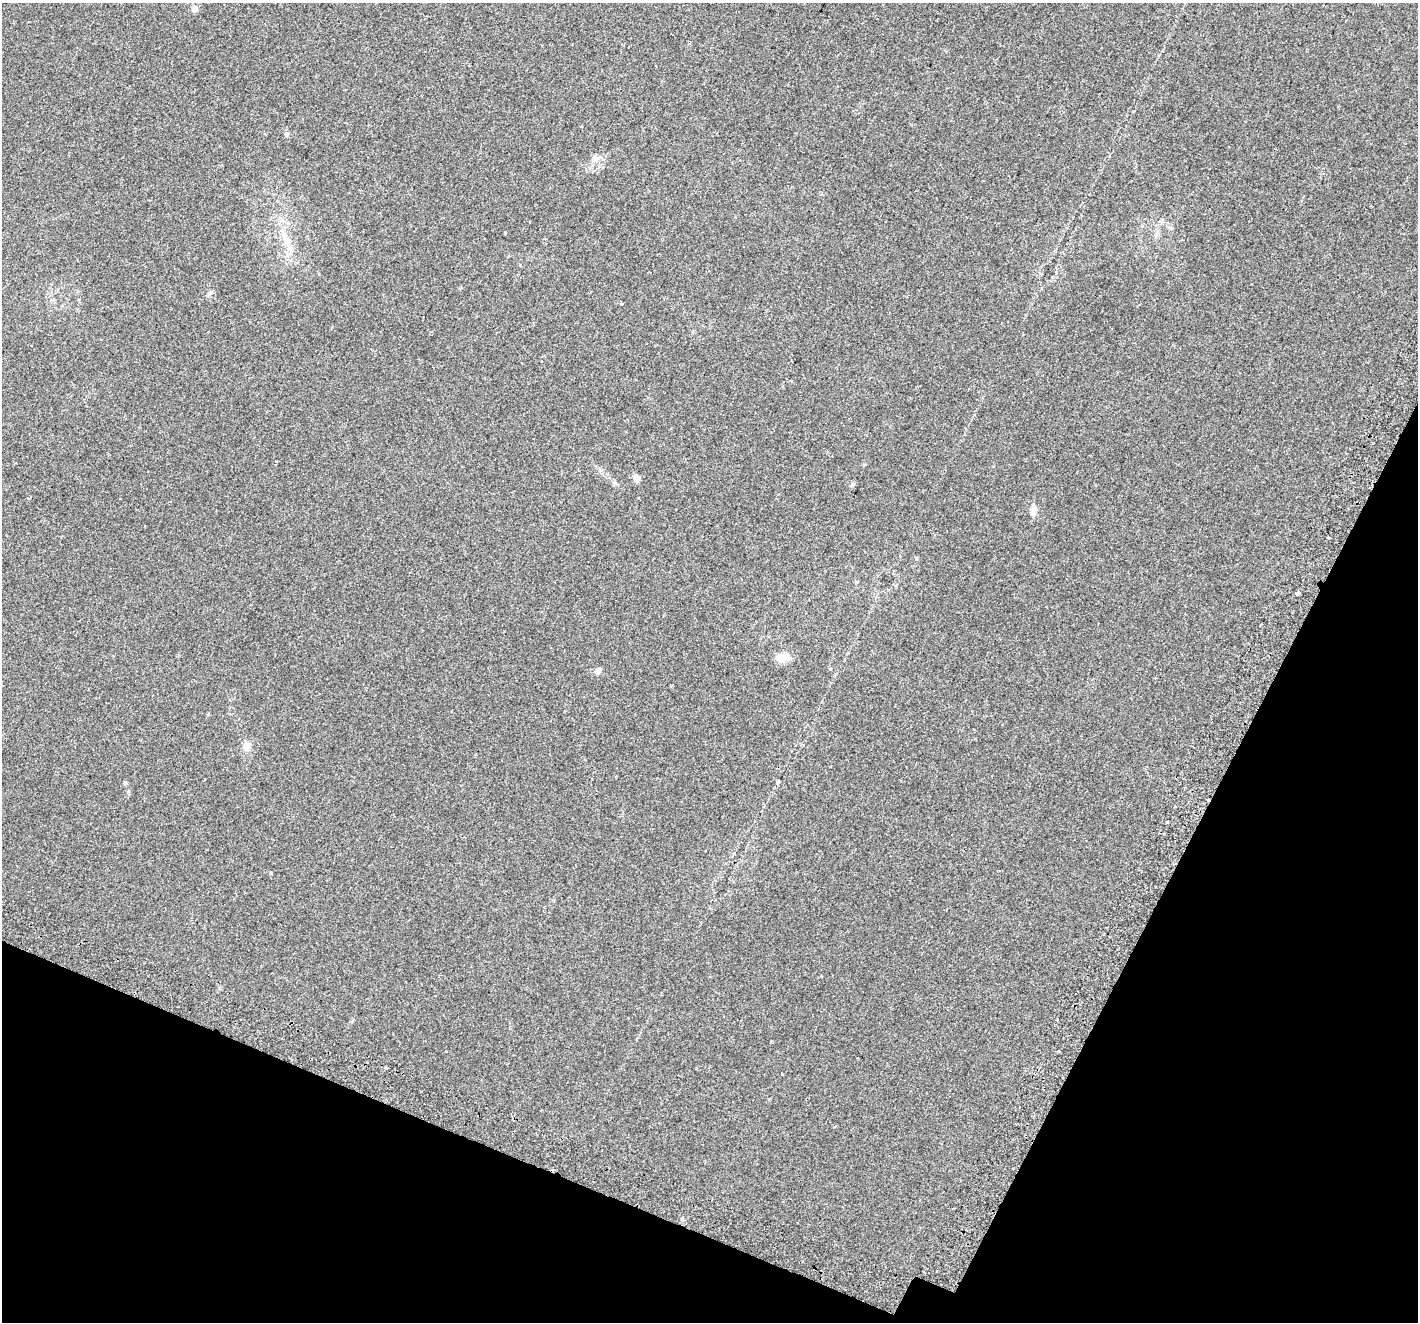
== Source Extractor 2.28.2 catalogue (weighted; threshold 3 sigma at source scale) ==
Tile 15 of 4 x 4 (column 3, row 4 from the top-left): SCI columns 2899-4314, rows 345-1664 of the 5787 x 5904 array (HDU 1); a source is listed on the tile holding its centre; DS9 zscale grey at full resolution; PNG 1420 x 1324 px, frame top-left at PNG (2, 3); no overlay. Shown black and unused: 21% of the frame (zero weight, under 2 of 3 exposures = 4% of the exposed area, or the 3 px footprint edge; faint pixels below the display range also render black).
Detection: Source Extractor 2.28.2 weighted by HDU 2 'WHT'; one run over the whole footprint, this tile lists its part. Background 0.0509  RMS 0.006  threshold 0.0271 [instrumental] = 3 sigma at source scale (4.5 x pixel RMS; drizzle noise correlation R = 1.50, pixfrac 1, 0.0396/0.0396 arcsec/px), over >= 5 px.
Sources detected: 24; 1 cosmic-ray / hot-pixel residue — not listed; the other 23 listed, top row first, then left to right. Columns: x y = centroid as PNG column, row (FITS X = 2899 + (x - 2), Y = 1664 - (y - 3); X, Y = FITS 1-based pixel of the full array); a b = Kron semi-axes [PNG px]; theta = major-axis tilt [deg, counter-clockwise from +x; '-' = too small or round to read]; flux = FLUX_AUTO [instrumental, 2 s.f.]
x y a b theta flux
194 9 8 7 - 2.2
286 134 6 5 - 1.2
594 160 9 7 28 2.5
505 233 3 3 - 0.75
287 241 12 9 -88 4.8
621 304 3 3 - 0.96
637 478 5 4 - 7.2
853 484 5 5 - 0.95
1033 510 12 7 76 2.7
1328 537 3 2 - 0.57
857 582 5 3 - 0.58
1298 593 4 3 - 8.5
783 657 16 11 24 6.2
598 670 5 4 - 4.6
246 746 12 9 90 3.6
778 782 6 3 46 0.61
125 783 5 4 - 0.75
128 791 6 4 -72 0.69
1208 799 3 3 - 3.9
1167 822 3 2 - 0.97
271 873 3 3 - 0.86
1059 1051 3 3 - 0.57
386 1068 3 3 - 2.2
Overlapping masked pixels (flux is a lower limit): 1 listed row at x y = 1208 799
Unlisted compact peaks at least as high as the median listed source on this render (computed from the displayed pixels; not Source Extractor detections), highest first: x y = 830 669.